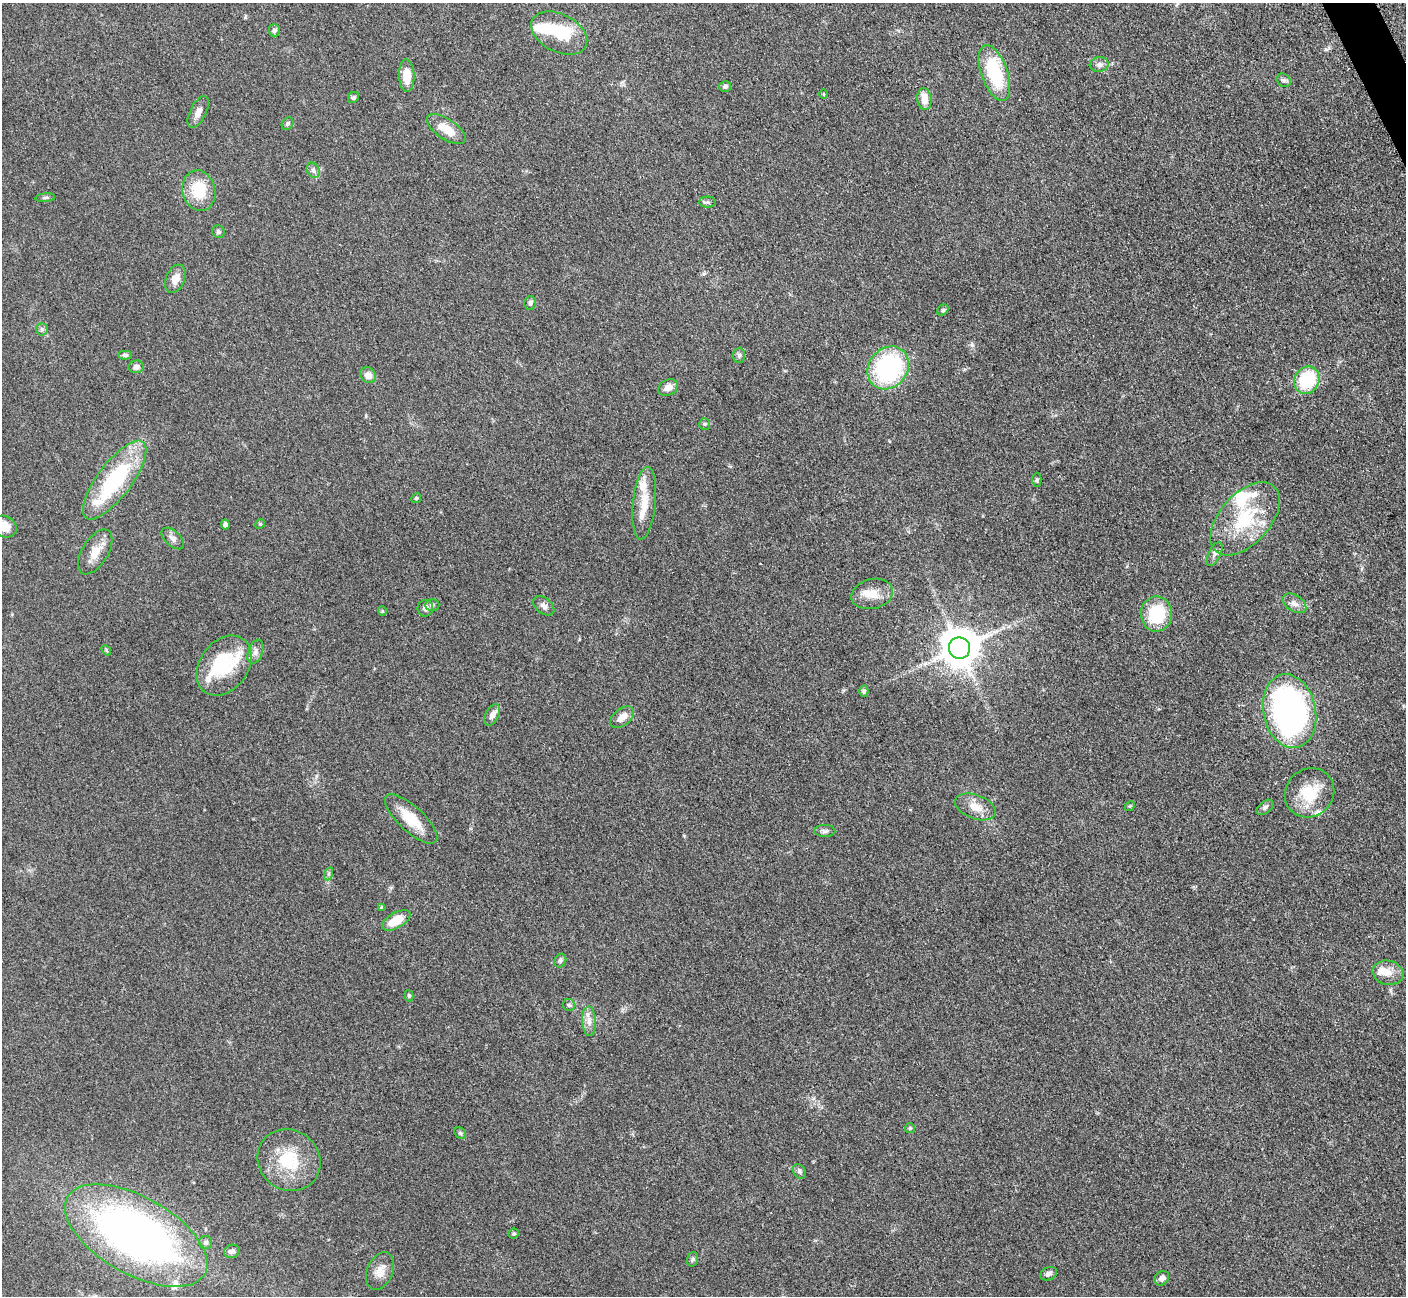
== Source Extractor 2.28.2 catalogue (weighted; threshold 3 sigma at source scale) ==
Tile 10 of 4 x 4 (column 2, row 3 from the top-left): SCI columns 1423-2826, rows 1591-2884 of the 5699 x 5661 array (HDU 1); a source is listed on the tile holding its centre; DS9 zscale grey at full resolution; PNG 1408 x 1298 px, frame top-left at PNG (2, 3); each listed source drawn as its Kron ellipse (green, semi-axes under 4 px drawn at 4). Shown black and unused: <1% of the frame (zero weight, under 3 of 5 exposures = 4% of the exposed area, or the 3 px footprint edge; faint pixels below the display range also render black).
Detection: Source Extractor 2.28.2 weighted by HDU 2 'WHT'; one run over the whole footprint, this tile lists its part. Background 0.0529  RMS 0.0055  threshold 0.0249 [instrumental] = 3 sigma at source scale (4.5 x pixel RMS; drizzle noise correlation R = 1.50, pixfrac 1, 0.05/0.05 arcsec/px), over >= 5 px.
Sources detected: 94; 3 inside a brighter object's white glare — neither listed nor drawn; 9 inside a brighter listed object's ellipse — not listed separately; the other 82 listed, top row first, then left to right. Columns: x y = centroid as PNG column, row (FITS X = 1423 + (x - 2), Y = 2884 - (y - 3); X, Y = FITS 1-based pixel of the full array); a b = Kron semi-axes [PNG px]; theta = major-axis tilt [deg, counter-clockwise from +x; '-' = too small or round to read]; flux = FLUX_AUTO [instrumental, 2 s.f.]
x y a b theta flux
274 30 6 5 - 2
559 33 30 19 -27 25
1099 64 9 7 6 2.2
994 73 29 13 -71 35
407 76 16 8 -88 9
1284 80 7 6 - 1.4
725 86 6 5 - 1.3
824 94 5 3 - 0.47
353 98 6 5 - 1.1
924 99 11 7 -83 6.8
198 112 17 8 63 3.6
288 124 7 5 55 0.96
446 129 22 10 -34 9.2
313 170 8 6 -63 1.7
199 191 20 16 -77 19
45 198 10 4 5 0.99
707 202 8 5 -1 1.2
218 232 6 6 - 1.1
175 279 15 9 67 5.7
530 303 7 5 78 1.3
943 310 6 5 - 0.85
42 329 6 6 - 1.1
125 355 7 4 0 1.1
739 355 7 6 - 1.3
136 367 7 6 - 2.7
888 368 23 19 50 73
368 375 8 7 - 4
1307 380 14 12 57 32
668 388 10 7 28 4.4
705 424 6 5 - 0.89
115 480 47 17 53 52
1037 480 7 4 -89 0.92
416 498 5 4 - 0.74
644 503 36 11 84 12
1245 519 43 25 48 36
260 524 5 4 - 0.65
225 525 5 4 - 1.6
4 527 13 10 -27 6.8
173 538 13 7 -44 2.6
95 552 25 13 58 8
1215 554 13 6 64 2.2
872 594 21 15 14 8.7
1294 603 13 8 -32 3.1
432 605 7 6 - 1.2
544 606 12 8 -39 2.4
425 608 8 7 - 2.7
382 611 5 4 - 0.57
1156 614 17 15 -89 25
959 648 11 10 - 1400
106 650 5 4 - 0.68
255 652 12 7 70 2.7
224 665 33 24 54 25
864 691 5 4 - 1.3
1289 711 37 26 -78 200
492 715 12 6 63 3.7
622 717 13 8 39 5.2
1309 793 26 23 43 20
1130 806 5 4 - 0.68
975 807 21 12 -20 7
1265 807 10 6 39 1.6
411 819 33 12 -43 14
825 831 10 6 -1 1.7
328 874 6 4 71 1
382 908 4 3 - 0.93
396 920 16 7 29 11
560 961 7 5 60 1.2
1388 973 16 12 -13 5.8
409 996 6 4 -74 0.76
569 1005 6 6 - 1
589 1021 15 7 -87 3.8
910 1128 5 5 - 0.61
460 1133 6 5 - 0.88
289 1160 33 29 -38 26
799 1171 8 6 -58 1.4
514 1234 5 5 - 0.86
136 1236 79 38 -29 290
206 1243 6 6 - 1.5
232 1251 8 6 20 2.3
693 1259 7 5 74 1.1
380 1271 20 13 67 5.5
1049 1274 9 6 23 1.9
1162 1278 8 6 44 2.8
Isophote crosses this tile's border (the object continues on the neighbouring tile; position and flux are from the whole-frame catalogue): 1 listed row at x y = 4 527
Unlisted compact peaks at least as high as the median listed source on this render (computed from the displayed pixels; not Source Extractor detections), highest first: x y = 972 345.